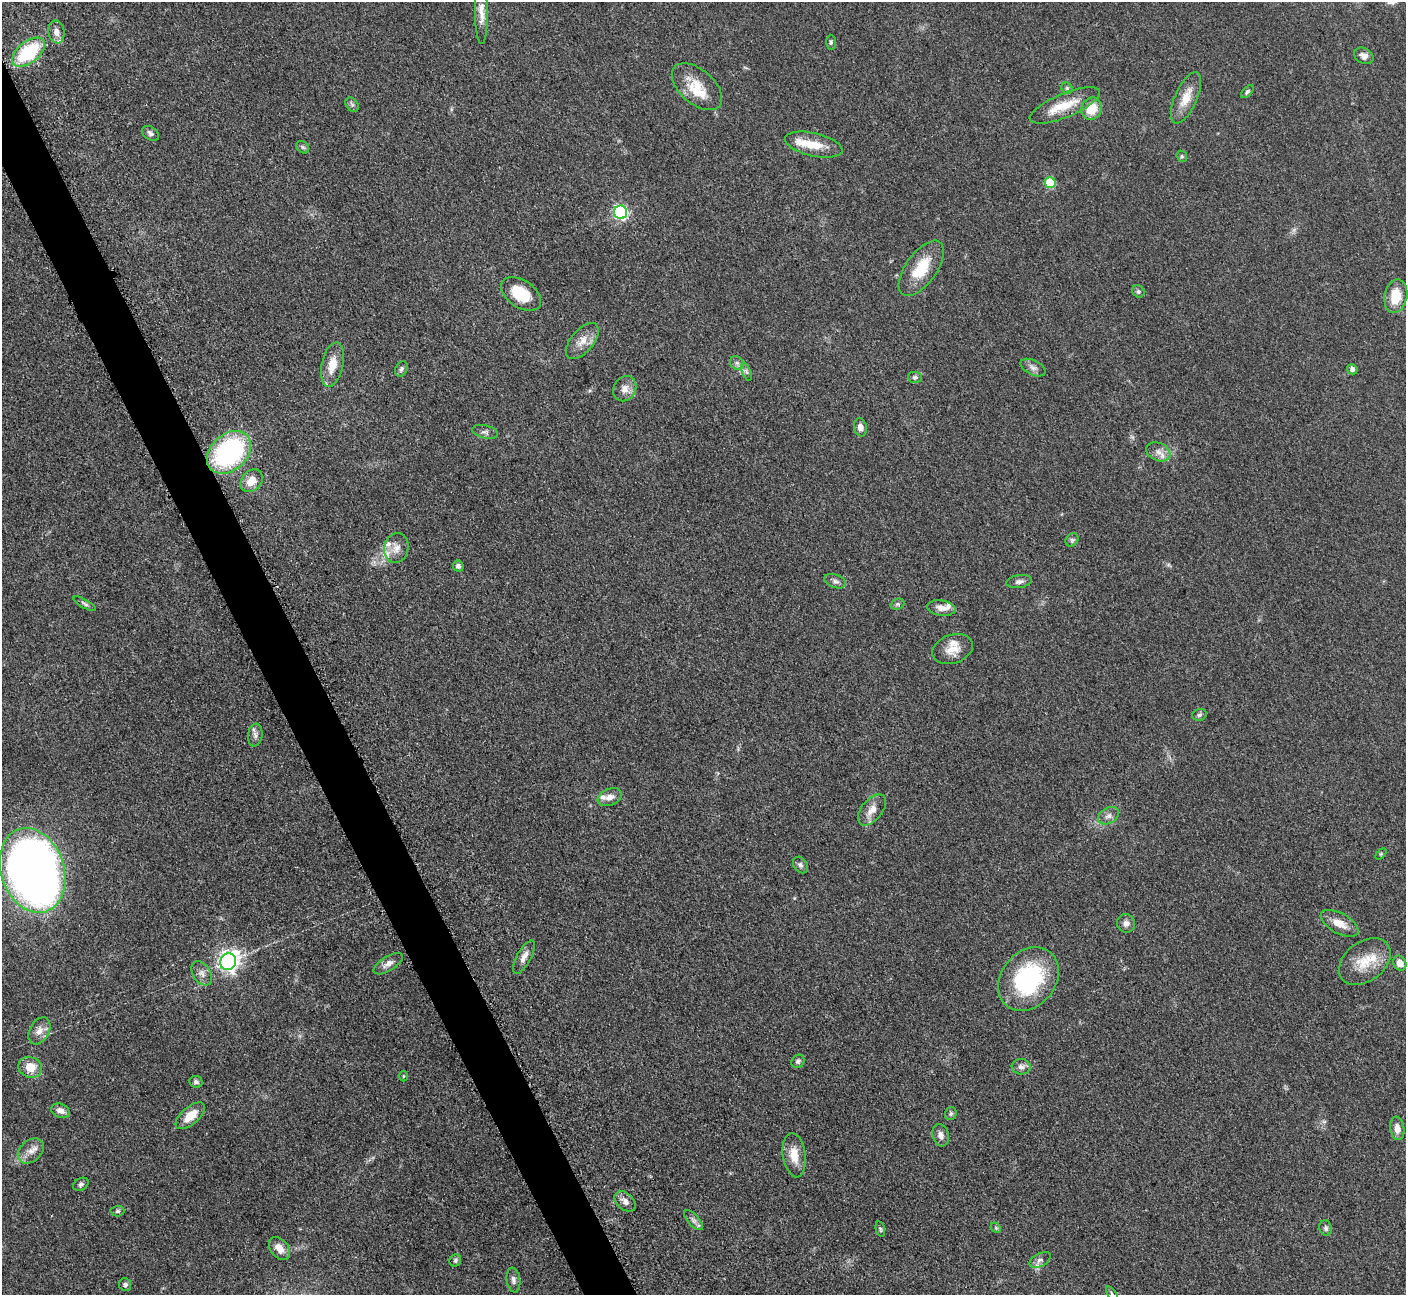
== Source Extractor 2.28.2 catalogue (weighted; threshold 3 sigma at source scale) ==
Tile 11 of 4 x 4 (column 3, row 3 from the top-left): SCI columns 2826-4229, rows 1592-2884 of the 5698 x 5663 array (HDU 1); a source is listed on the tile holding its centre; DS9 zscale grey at full resolution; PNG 1408 x 1297 px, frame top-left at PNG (2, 2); each listed source drawn as its Kron ellipse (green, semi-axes under 4 px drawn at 4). Shown black and unused: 3% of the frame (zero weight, under 3 of 5 exposures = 4% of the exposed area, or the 3 px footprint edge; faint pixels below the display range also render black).
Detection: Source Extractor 2.28.2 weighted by HDU 2 'WHT'; one run over the whole footprint, this tile lists its part. Background 0.0525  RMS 0.0056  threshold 0.0251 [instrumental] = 3 sigma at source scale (4.5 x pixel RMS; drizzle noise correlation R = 1.50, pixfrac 1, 0.05/0.05 arcsec/px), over >= 5 px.
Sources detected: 95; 7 inside a brighter listed object's ellipse — not listed separately; the other 88 listed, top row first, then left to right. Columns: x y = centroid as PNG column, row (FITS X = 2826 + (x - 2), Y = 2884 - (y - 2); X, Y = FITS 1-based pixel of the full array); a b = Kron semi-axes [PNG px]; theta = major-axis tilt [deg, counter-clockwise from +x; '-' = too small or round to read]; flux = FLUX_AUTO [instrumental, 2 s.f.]
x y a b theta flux
481 13 31 6 -90 5.7
56 32 11 8 -82 4.3
831 42 7 5 90 1.1
28 52 19 10 38 40
1364 56 10 7 -28 3
697 87 30 17 -41 14
1067 88 6 5 - 0.91
1247 92 8 4 45 1.1
1186 98 27 11 66 9.8
352 105 8 6 -53 1.3
1065 105 38 12 23 14
1092 108 11 10 - 11
150 133 9 6 -34 2
814 145 29 11 -13 12
303 147 7 5 -44 1
1182 156 6 5 - 0.89
1050 183 5 5 - 29
621 212 7 6 - 96
921 268 32 15 54 18
1138 291 6 5 - 1.1
521 294 22 13 -33 19
1396 296 17 11 79 13
582 341 22 11 50 6.9
737 363 7 6 - 1.6
332 365 22 10 78 9.5
1033 368 13 7 -26 2.6
401 369 8 5 62 1.4
1352 369 5 5 - 2.2
746 372 9 3 -69 1
915 377 7 5 -1 1.4
625 389 13 11 58 4.4
860 427 9 6 -78 3.1
485 432 13 6 -13 1.9
229 452 25 18 43 87
1158 452 12 9 -22 3.9
252 481 13 9 47 7.8
1072 540 7 6 - 1.3
396 548 15 12 81 5.4
458 566 6 5 - 2.1
835 581 11 6 -19 2.1
1019 581 13 6 9 2.3
85 604 12 4 -29 1.4
897 604 7 5 20 1
941 608 14 7 -8 4.2
953 649 21 14 18 8.2
1199 715 7 5 15 1.3
255 735 11 7 82 2.2
610 797 12 8 22 3.7
872 810 18 10 51 5.7
1108 816 11 7 30 2.7
1381 854 6 4 45 0.65
800 865 9 6 -54 1.8
32 870 43 31 -71 590
1126 923 9 9 - 2.6
1340 923 21 10 -28 7.3
524 957 19 7 61 3.9
1365 961 29 19 36 16
228 962 8 7 - 270
1400 963 8 6 -64 5.3
388 964 16 7 32 3.7
202 973 13 9 -56 3.4
1028 979 34 27 51 62
39 1031 14 9 60 4.7
798 1061 7 6 - 1.3
30 1067 12 10 -20 9
1021 1067 9 7 -6 2.6
404 1076 5 3 - 0.48
196 1082 6 6 - 1.7
60 1111 9 7 -22 3.4
951 1114 6 6 - 1
190 1116 18 8 41 9.1
1397 1128 12 7 -82 4.2
941 1135 11 8 -75 2.8
31 1151 15 10 43 4.7
794 1155 22 11 -82 9.2
81 1184 8 6 31 1.5
625 1201 12 8 -42 3.6
117 1211 7 5 3 1.1
694 1220 12 5 -47 2.1
996 1228 5 4 - 0.69
1326 1228 8 6 -75 1.5
880 1229 8 4 -76 0.91
279 1248 13 8 -51 5.5
455 1260 6 5 - 1.2
1040 1260 11 6 29 2.3
513 1280 12 7 -82 2.4
125 1285 6 6 - 1.3
1112 1294 8 4 -56 0.92
Isophote crosses this tile's border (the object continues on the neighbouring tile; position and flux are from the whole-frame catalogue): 2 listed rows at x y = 32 870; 1112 1294